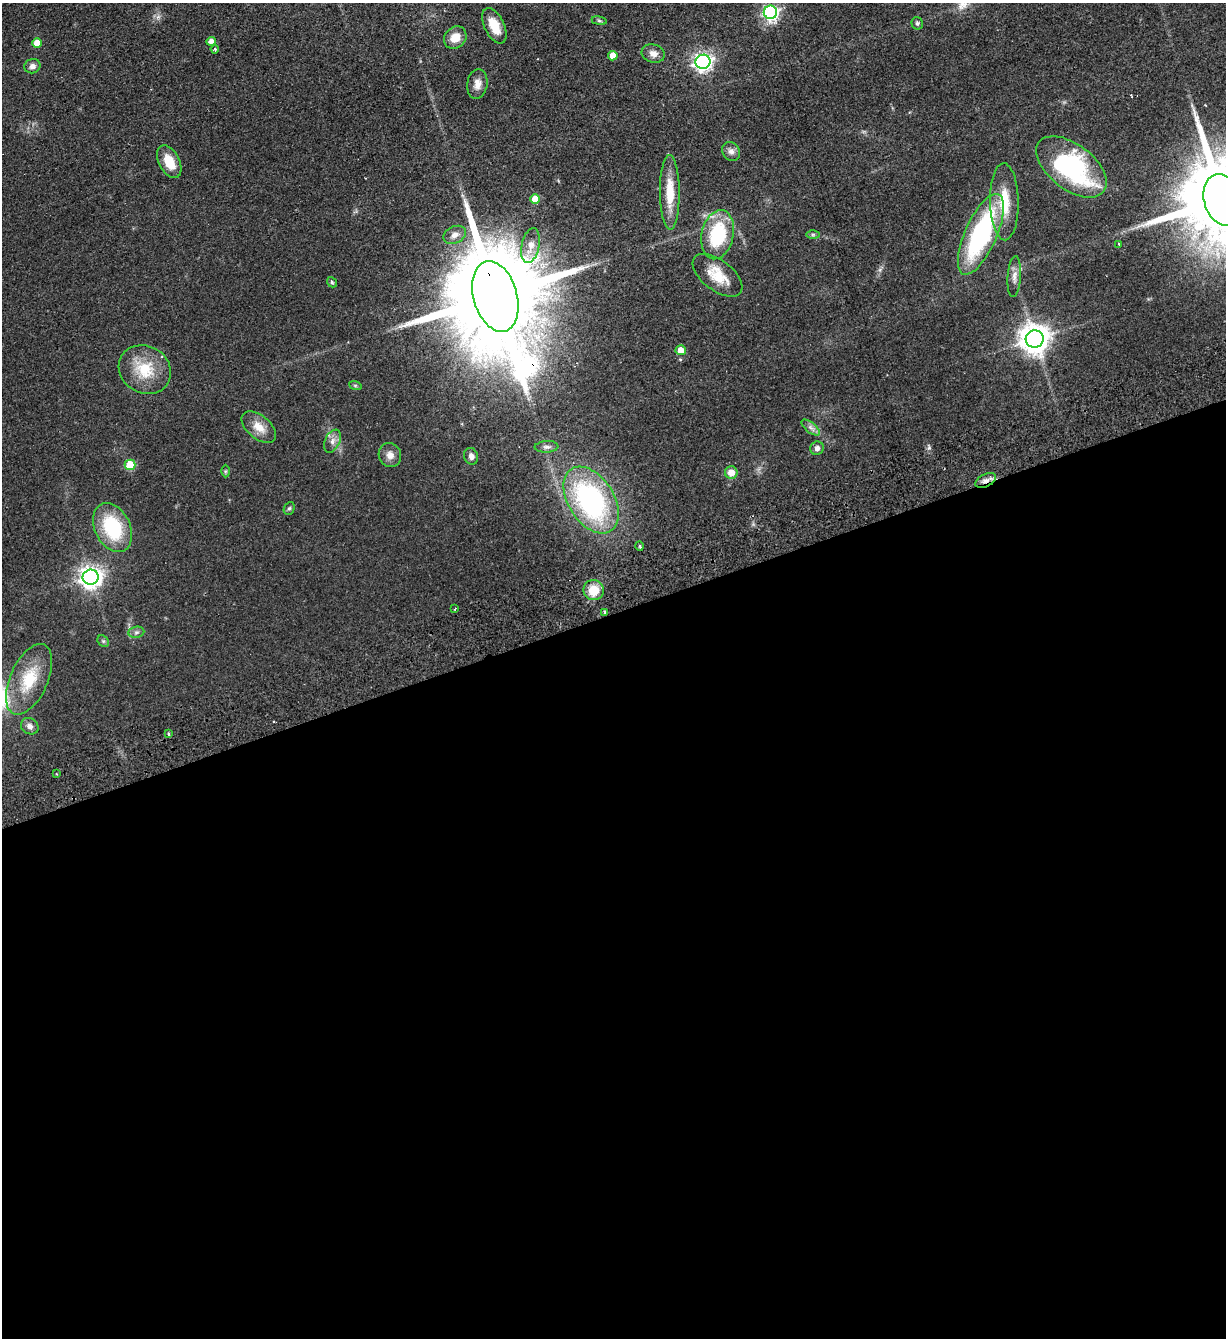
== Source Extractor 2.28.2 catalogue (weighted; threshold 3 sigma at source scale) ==
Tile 15 of 4 x 4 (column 3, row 4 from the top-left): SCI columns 2747-3970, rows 56-1391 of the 5367 x 5452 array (HDU 1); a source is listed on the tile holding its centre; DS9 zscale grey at full resolution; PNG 1228 x 1340 px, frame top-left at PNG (2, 3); each listed source drawn as its Kron ellipse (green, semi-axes under 4 px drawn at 4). Shown black and unused: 54% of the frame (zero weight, under 2 of 3 exposures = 3% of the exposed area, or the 3 px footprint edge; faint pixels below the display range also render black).
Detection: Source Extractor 2.28.2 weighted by HDU 2 'WHT'; one run over the whole footprint, this tile lists its part. Background 0.0637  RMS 0.0093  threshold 0.0417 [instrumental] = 3 sigma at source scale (4.5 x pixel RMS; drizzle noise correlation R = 1.50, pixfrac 1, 0.05/0.05 arcsec/px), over >= 5 px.
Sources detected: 59; all 59 listed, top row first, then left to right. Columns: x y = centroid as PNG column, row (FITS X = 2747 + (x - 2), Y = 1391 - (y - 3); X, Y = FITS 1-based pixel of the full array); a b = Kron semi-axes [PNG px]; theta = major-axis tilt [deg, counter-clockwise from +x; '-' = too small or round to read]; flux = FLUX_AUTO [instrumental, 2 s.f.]
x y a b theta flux
770 12 6 6 - 220
599 21 7 4 -9 1.6
917 23 6 5 - 1.9
494 26 19 10 -64 18
455 38 12 10 46 13
211 41 4 4 - 4.5
37 43 5 5 - 14
215 49 4 3 - 2
653 53 12 9 -16 6
613 56 5 5 - 10
703 62 7 7 - 390
32 66 8 7 - 4
477 84 15 10 82 7.7
731 151 10 8 -54 4.4
169 162 18 10 -63 17
1071 167 41 22 -37 130
670 192 37 10 -90 23
535 199 5 5 - 17
1222 200 26 18 -74 17000
1004 202 38 14 -89 30
981 234 43 16 66 140
455 235 12 8 25 5.5
718 235 25 16 78 57
813 235 7 4 1 1.5
1119 244 3 2 - 2.2
530 246 18 9 78 10
718 275 29 15 -37 22
1014 276 20 6 86 6
332 282 6 4 -49 1.4
495 296 36 22 -74 27000
1035 339 9 9 - 1300
681 350 5 5 - 9.8
145 370 27 23 -31 33
355 385 6 4 -19 1.3
259 427 20 11 -39 13
811 427 11 5 -39 3.6
332 441 12 7 66 5.2
546 447 12 5 3 3.2
817 448 7 6 - 3.3
390 455 12 11 - 6.9
471 456 8 7 - 4.2
130 465 5 5 - 35
225 471 6 4 89 1.2
731 473 6 6 - 8.6
986 480 11 6 27 4.7
591 500 37 23 -57 170
289 508 6 5 - 1.7
113 528 26 17 -63 58
640 546 4 3 - 1.1
91 577 8 7 - 640
594 590 10 10 - 16
455 609 3 2 - 1.1
605 612 4 3 - 1.5
136 632 8 5 7 2.5
103 641 6 5 - 1.6
29 679 38 19 66 40
30 726 9 7 -34 4.4
168 734 4 3 - 1.4
56 774 2 2 - 0.95
Overlapping masked pixels (flux is a lower limit): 2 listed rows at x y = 495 296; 986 480
Isophote crosses this tile's border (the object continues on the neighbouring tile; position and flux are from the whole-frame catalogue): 1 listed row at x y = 1222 200
Unlisted compact peaks at least as high as the median listed source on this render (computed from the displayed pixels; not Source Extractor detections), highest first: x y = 929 448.